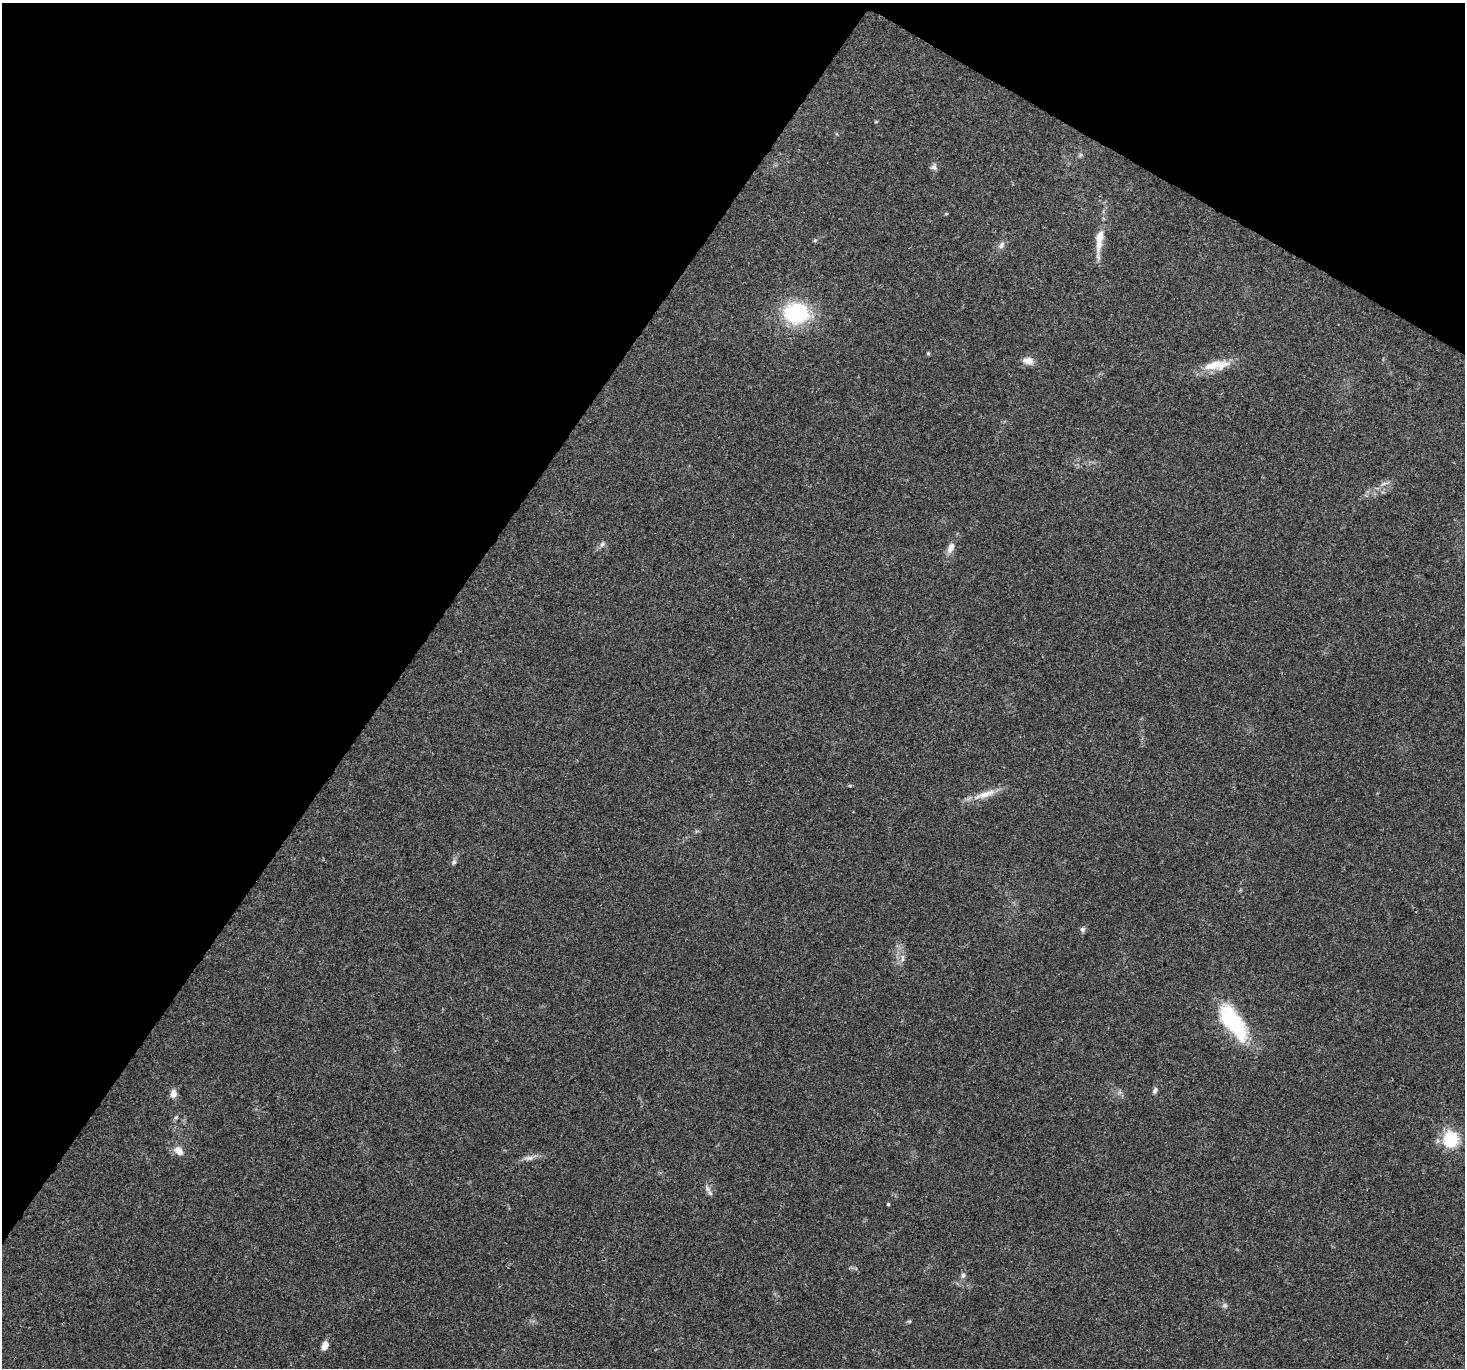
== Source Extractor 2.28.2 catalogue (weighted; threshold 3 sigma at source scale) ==
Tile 2 of 4 x 4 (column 2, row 1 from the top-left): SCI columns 1496-2958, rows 4335-5700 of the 5924 x 6005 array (HDU 1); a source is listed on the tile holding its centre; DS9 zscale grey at full resolution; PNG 1467 x 1370 px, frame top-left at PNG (2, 3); no overlay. Shown black and unused: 32% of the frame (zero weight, under 3 of 4 exposures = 5% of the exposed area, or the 3 px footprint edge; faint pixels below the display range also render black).
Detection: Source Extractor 2.28.2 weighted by HDU 2 'WHT'; one run over the whole footprint, this tile lists its part. Background 0.0555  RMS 0.0041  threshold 0.0184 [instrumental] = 3 sigma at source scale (4.5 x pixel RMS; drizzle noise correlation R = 1.50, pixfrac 1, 0.0396/0.0396 arcsec/px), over >= 5 px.
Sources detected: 30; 1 inside a brighter listed object's ellipse — not listed separately; the other 29 listed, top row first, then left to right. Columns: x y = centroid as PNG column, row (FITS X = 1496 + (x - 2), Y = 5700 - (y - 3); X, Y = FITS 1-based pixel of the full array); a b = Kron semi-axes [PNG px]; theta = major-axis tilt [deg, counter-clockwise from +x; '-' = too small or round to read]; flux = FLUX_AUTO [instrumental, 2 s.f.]
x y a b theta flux
933 167 11 7 23 1.3
946 214 5 3 - 0.34
815 240 6 4 19 0.49
1001 245 10 7 57 1.7
1099 245 41 8 85 6
796 313 32 26 -6 31
928 353 5 4 - 0.5
1028 361 11 7 -12 3.9
1217 365 37 12 8 8.8
1384 484 14 4 17 1.5
602 544 8 6 72 1.1
950 548 13 7 67 2.9
985 794 36 8 19 6
454 862 8 6 65 1.1
1082 929 7 7 - 0.99
902 958 12 4 90 1.5
1233 1022 48 19 -55 31
1155 1090 9 6 63 1.2
173 1094 8 6 82 2.9
176 1117 6 5 - 0.67
1451 1139 16 15 - 17
179 1151 13 9 -40 3.5
529 1158 14 6 7 2.1
710 1193 9 5 -57 1.2
888 1204 3 3 - 0.49
963 1275 7 6 - 1.1
1225 1305 7 5 -69 0.93
909 1321 6 3 -17 0.45
325 1345 9 6 65 3.1